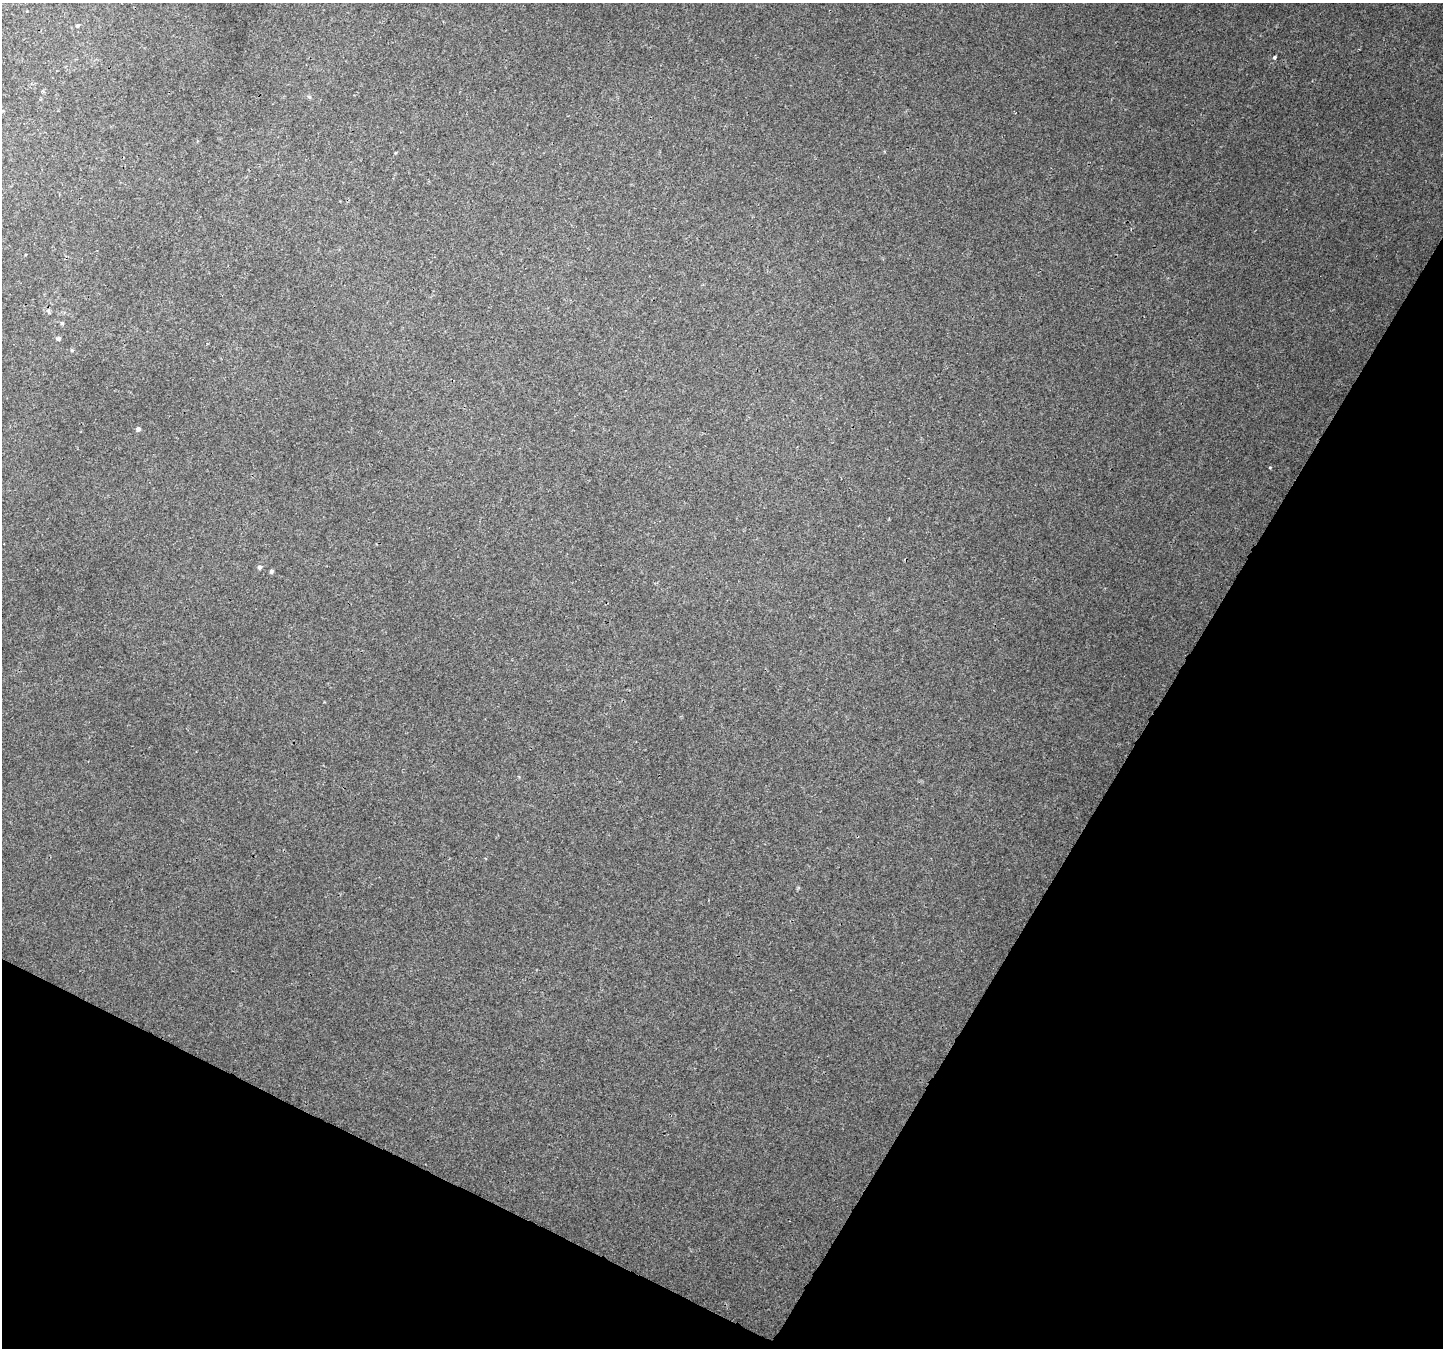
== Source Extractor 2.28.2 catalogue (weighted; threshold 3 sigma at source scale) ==
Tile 15 of 4 x 4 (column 3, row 4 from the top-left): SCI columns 2914-4354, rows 304-1649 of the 5819 x 5925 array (HDU 1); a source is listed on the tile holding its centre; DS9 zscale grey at full resolution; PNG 1445 x 1350 px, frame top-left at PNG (2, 3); no overlay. Shown black and unused: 27% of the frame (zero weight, under 3 of 4 exposures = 4% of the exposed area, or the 3 px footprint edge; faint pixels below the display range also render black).
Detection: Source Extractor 2.28.2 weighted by HDU 2 'WHT'; one run over the whole footprint, this tile lists its part. Background 0.00256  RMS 0.0016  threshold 0.00734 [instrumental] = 3 sigma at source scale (4.5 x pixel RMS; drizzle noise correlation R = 1.50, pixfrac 1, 0.0396/0.0396 arcsec/px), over >= 5 px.
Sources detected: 12; all 12 listed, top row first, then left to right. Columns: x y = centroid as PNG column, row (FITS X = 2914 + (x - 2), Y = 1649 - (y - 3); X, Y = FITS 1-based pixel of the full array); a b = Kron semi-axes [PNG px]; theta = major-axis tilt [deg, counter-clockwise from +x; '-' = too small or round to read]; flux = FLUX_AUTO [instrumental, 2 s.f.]
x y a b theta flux
78 25 5 4 - 0.26
1275 57 5 4 - 0.24
309 97 6 5 - 0.26
3 111 3 2 - 0.11
48 311 8 4 -75 0.36
62 323 5 4 - 0.24
58 339 5 4 - 0.47
72 350 5 5 - 0.19
138 429 5 5 - 0.44
1270 467 4 2 - 0.11
259 567 5 5 - 0.38
271 571 4 4 - 0.36